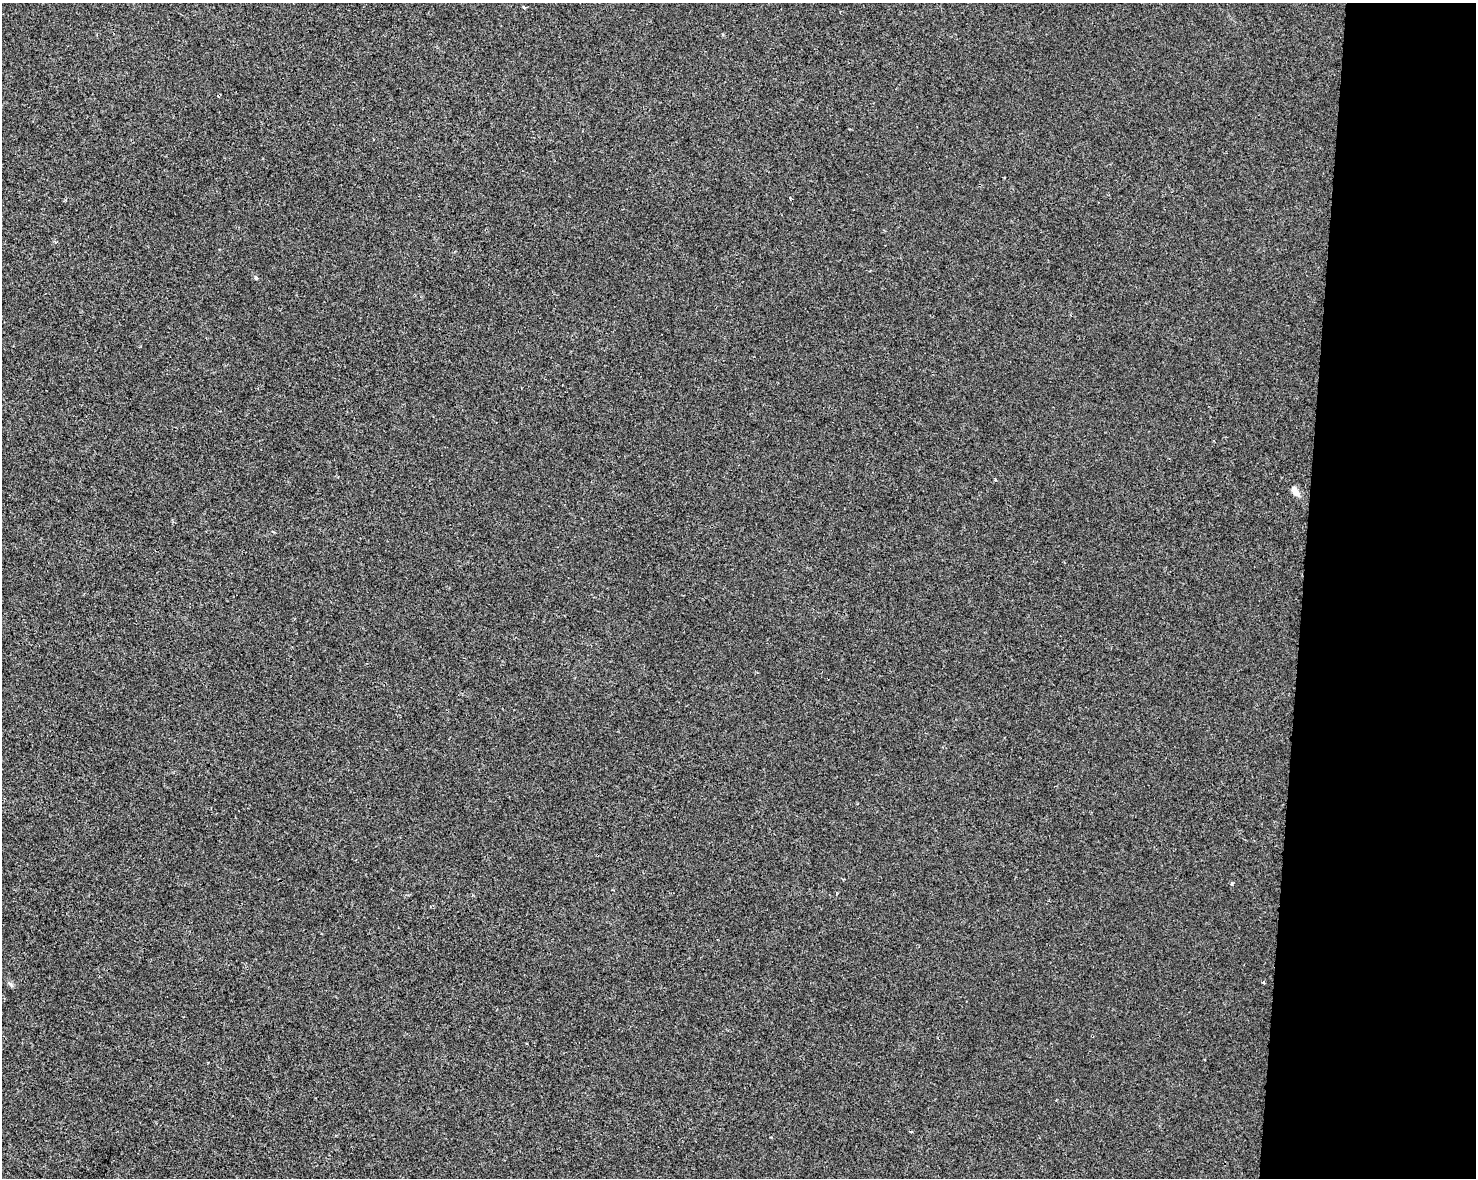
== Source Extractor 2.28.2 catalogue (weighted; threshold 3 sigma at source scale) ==
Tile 9 of 3 x 4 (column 3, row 3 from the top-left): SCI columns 3175-4648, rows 1187-2362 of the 4934 x 4714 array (HDU 1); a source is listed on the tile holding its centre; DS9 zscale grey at full resolution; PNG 1478 x 1180 px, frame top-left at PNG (2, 3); no overlay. Shown black and unused: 12% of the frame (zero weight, under 2 of 3 exposures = <1% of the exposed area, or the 3 px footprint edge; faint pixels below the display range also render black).
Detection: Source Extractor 2.28.2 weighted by HDU 2 'WHT'; one run over the whole footprint, this tile lists its part. Background 0.00135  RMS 0.0056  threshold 0.0251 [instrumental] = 3 sigma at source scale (4.5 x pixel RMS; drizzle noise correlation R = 1.50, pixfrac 1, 0.0396/0.0396 arcsec/px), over >= 5 px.
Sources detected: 5; all 5 listed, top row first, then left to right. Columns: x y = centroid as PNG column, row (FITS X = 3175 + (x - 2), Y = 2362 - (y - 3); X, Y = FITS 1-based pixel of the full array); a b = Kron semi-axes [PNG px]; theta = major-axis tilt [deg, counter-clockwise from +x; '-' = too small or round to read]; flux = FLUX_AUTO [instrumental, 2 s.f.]
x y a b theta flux
524 7 4 3 - 0.79
256 278 5 5 - 0.98
1295 491 14 7 -62 4
1232 884 5 3 - 0.69
11 985 10 4 -49 1.2